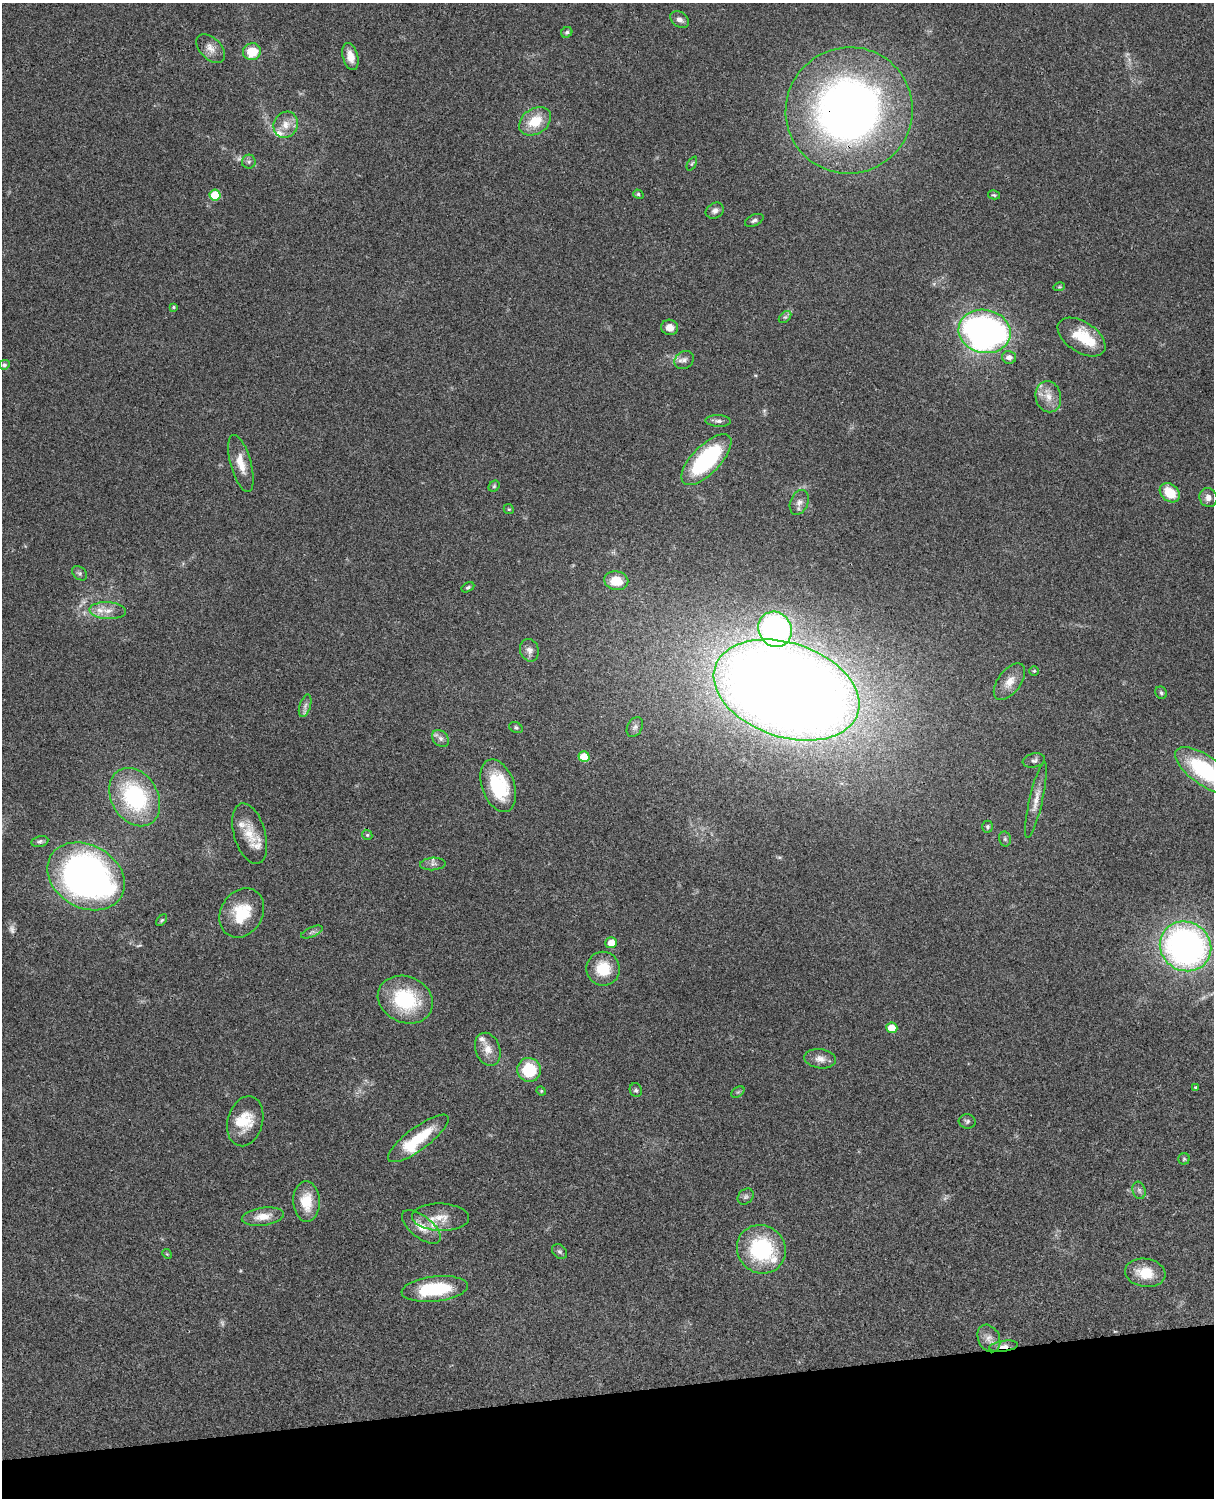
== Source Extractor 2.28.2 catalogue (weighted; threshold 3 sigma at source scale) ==
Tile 10 of 4 x 3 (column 2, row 3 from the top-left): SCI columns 1333-2544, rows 277-1772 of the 5088 x 4927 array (HDU 1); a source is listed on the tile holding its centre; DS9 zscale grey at full resolution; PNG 1216 x 1500 px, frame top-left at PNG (2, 3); each listed source drawn as its Kron ellipse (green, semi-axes under 4 px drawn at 4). Shown black and unused: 7% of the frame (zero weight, under 3 of 4 exposures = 6% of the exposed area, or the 3 px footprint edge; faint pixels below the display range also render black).
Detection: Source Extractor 2.28.2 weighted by HDU 2 'WHT'; one run over the whole footprint, this tile lists its part. Background 0.0795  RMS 0.0058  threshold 0.0262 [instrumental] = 3 sigma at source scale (4.5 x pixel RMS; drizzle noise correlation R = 1.50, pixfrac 1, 0.05/0.05 arcsec/px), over >= 5 px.
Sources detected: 105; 5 too faint to see at this stretch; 1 inside a brighter object's white glare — neither listed nor drawn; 7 inside a brighter listed object's ellipse — not listed separately; the other 92 listed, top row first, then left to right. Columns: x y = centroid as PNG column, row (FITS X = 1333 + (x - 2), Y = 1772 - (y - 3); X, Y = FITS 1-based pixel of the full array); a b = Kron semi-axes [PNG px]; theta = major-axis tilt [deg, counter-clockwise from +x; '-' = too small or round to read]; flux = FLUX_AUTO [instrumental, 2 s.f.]
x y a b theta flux
680 19 10 7 -34 2.9
567 32 6 5 - 1.1
210 48 17 10 -45 5.1
252 52 9 8 - 13
350 56 14 7 -75 6.2
849 110 64 63 - 370
535 121 17 12 34 15
286 125 13 12 - 6.8
249 162 7 7 - 1.5
692 163 8 4 63 0.82
638 194 5 4 - 1
215 195 5 5 - 17
994 195 6 4 -13 0.77
715 211 9 7 29 2.5
754 220 10 5 25 1.6
1059 287 6 3 17 0.68
173 307 4 3 - 0.73
785 317 7 4 43 1.2
670 327 8 7 - 4.9
985 331 26 21 -12 220
1082 337 27 15 -33 19
1009 357 7 6 - 3
684 360 10 8 36 2.6
4 365 5 4 - 1.2
1048 397 16 13 -77 7.6
718 421 12 6 -3 2
706 460 32 14 46 64
241 464 29 10 -74 9.2
494 486 6 5 - 0.89
1170 493 11 8 -40 14
1208 498 9 8 - 3.2
799 502 13 8 67 3.2
509 509 5 4 - 0.7
80 573 8 6 -41 1.4
616 581 12 9 -10 12
468 587 7 4 29 1
108 611 18 8 -3 5.8
775 629 18 16 -59 130
529 650 11 9 -71 3.5
1034 671 4 4 - 0.75
1009 682 21 11 53 7.3
786 690 75 47 -18 1400
1161 693 6 5 - 1
305 706 11 5 72 2.3
635 727 10 7 61 2
516 728 7 5 -27 1
440 738 9 7 -45 2.4
584 757 5 5 - 14
1034 760 11 7 13 1.9
1204 770 34 14 -35 54
498 786 27 16 -70 37
135 797 31 23 -59 61
1036 800 39 6 77 6.4
987 827 6 6 - 1.1
250 834 31 15 -74 14
367 835 5 4 - 0.85
1005 839 7 5 -77 1.2
40 841 8 5 12 1.3
433 864 13 6 4 2.3
86 876 41 31 -30 270
242 913 26 21 58 21
162 920 7 4 49 0.82
312 932 11 5 23 1.6
611 943 6 5 - 7.6
1185 946 26 24 -33 220
603 969 17 16 - 16
405 1000 28 23 -24 39
892 1028 5 5 - 11
488 1049 17 12 -68 6.6
820 1059 16 9 -7 4.5
529 1070 12 11 - 23
1195 1087 4 3 - 0.57
636 1090 7 6 - 1.3
541 1091 5 4 - 0.77
738 1092 7 4 33 0.92
245 1121 25 17 75 15
967 1121 8 7 - 1.4
418 1138 36 11 37 22
1184 1159 5 5 - 0.86
1139 1190 9 6 -74 2
746 1197 9 7 45 1.7
306 1201 20 13 -89 15
263 1217 21 9 8 7.7
440 1217 28 13 -2 9.3
421 1227 23 11 -38 8.4
761 1249 25 23 -41 49
559 1251 8 6 -43 1.3
167 1254 5 4 - 0.63
1145 1273 20 14 -8 12
435 1289 33 12 6 35
989 1338 14 10 -64 4.6
1004 1346 14 5 8 3.4
Overlapping masked pixels (flux is a lower limit): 2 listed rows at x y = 849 110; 1004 1346
Isophote crosses this tile's border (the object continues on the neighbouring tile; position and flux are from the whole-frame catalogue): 2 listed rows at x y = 1204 770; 1185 946